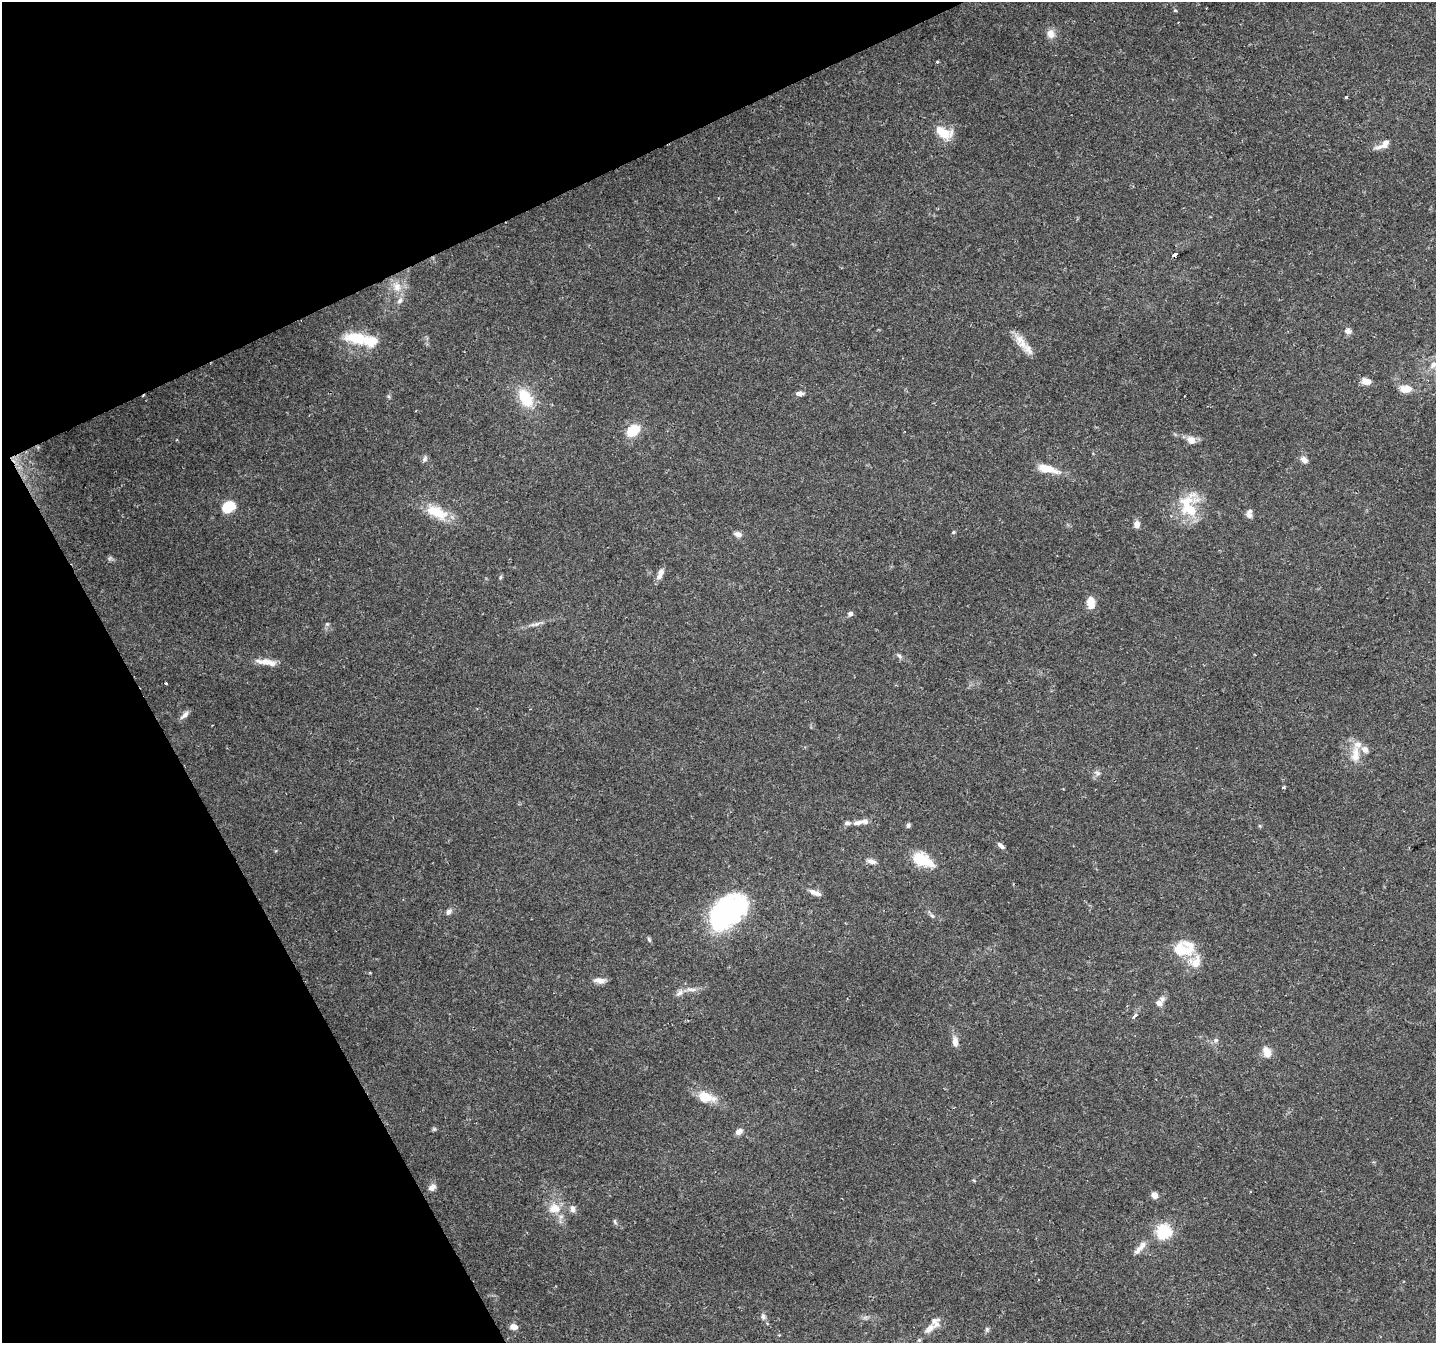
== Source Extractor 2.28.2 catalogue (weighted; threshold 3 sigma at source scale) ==
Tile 5 of 4 x 4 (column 1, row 2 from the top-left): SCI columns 3-1436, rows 2839-4179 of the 5738 x 5615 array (HDU 1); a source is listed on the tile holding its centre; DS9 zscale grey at full resolution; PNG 1438 x 1345 px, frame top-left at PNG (2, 2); no overlay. Shown black and unused: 23% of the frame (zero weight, under 2 of 3 exposures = <1% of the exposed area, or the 3 px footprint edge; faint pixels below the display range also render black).
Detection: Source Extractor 2.28.2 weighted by HDU 2 'WHT'; one run over the whole footprint, this tile lists its part. Background 0.0816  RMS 0.005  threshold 0.0225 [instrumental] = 3 sigma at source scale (4.5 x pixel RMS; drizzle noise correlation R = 1.50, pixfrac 1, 0.0396/0.0396 arcsec/px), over >= 5 px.
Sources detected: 97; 1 too faint to see at this stretch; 1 inside a brighter object's white glare — not listed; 17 inside a brighter listed object's ellipse — not listed separately; the other 78 listed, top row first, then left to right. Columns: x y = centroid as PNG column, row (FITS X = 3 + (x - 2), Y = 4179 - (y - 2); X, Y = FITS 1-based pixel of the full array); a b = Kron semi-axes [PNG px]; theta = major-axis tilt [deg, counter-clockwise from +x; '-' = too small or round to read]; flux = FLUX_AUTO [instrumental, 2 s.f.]
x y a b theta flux
1175 10 5 4 - 0.62
1051 34 13 10 -75 4
937 62 4 4 - 0.54
1346 97 3 3 - 1.7
944 133 14 11 -7 11
1383 145 21 8 29 4.5
1175 254 4 3 - 19
397 287 16 12 -59 6.3
1348 331 9 7 -17 2.1
357 338 36 14 -12 17
1020 339 15 12 84 5.4
1433 365 10 8 30 3.3
1366 381 11 7 -12 4.1
1406 389 14 9 2 6.3
800 393 10 5 4 2
388 396 6 5 - 0.8
526 398 20 12 -60 18
633 431 11 8 39 16
1191 440 12 9 -28 4.3
425 459 10 6 74 1.4
1304 460 12 7 -43 2.4
1046 468 25 10 -11 9.5
1189 506 34 22 -88 24
229 507 10 8 25 19
437 512 28 13 -25 15
1249 515 9 7 -39 1.9
1137 524 9 7 82 2.8
953 532 6 4 28 0.74
738 534 10 6 -13 2.4
661 572 11 7 71 2.4
500 577 6 4 88 0.72
1090 600 10 9 - 4.4
850 614 6 5 - 1.6
327 624 6 5 - 0.86
537 624 14 5 22 2.2
899 656 9 5 -45 1.3
266 662 17 9 -2 6
166 683 3 3 - 0.75
184 715 13 6 45 2.3
1355 755 25 11 85 7.8
1097 773 10 6 -45 1.7
1284 787 5 3 - 0.61
858 822 14 6 13 2.9
908 825 6 5 - 1.1
1001 846 11 5 -42 1.8
923 860 23 12 -25 18
871 861 13 6 -11 2.6
817 893 12 7 -15 2.3
449 912 8 6 43 2
726 914 40 28 50 85
932 916 8 5 -42 1.2
649 940 7 5 -63 0.86
1179 950 20 15 -24 13
1195 962 18 16 63 7.9
599 980 14 7 -4 3.3
691 989 16 6 -6 3.1
680 993 13 8 41 2.7
1159 1003 8 8 - 2.4
1135 1016 6 4 42 2.3
1216 1040 6 5 - 1
955 1041 14 7 -82 3.5
1267 1052 14 9 -66 5
706 1097 25 13 -15 9.7
434 1129 6 5 - 0.73
739 1131 10 7 32 2.5
974 1181 5 3 - 0.45
432 1187 10 8 48 2.4
1154 1195 7 6 - 3.1
554 1208 18 14 -4 8.6
573 1209 9 8 - 2.1
615 1222 8 4 -65 0.88
1164 1231 6 6 - 85
1140 1248 26 8 50 4.9
763 1316 10 7 -73 1.8
865 1317 7 4 19 1.1
514 1327 7 5 -2 3.9
929 1328 18 9 42 4.3
987 1329 7 5 76 0.92
Overlapping masked pixels (flux is a lower limit): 1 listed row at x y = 1175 254
Isophote crosses this tile's border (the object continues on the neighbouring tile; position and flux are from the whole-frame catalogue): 1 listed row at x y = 1433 365